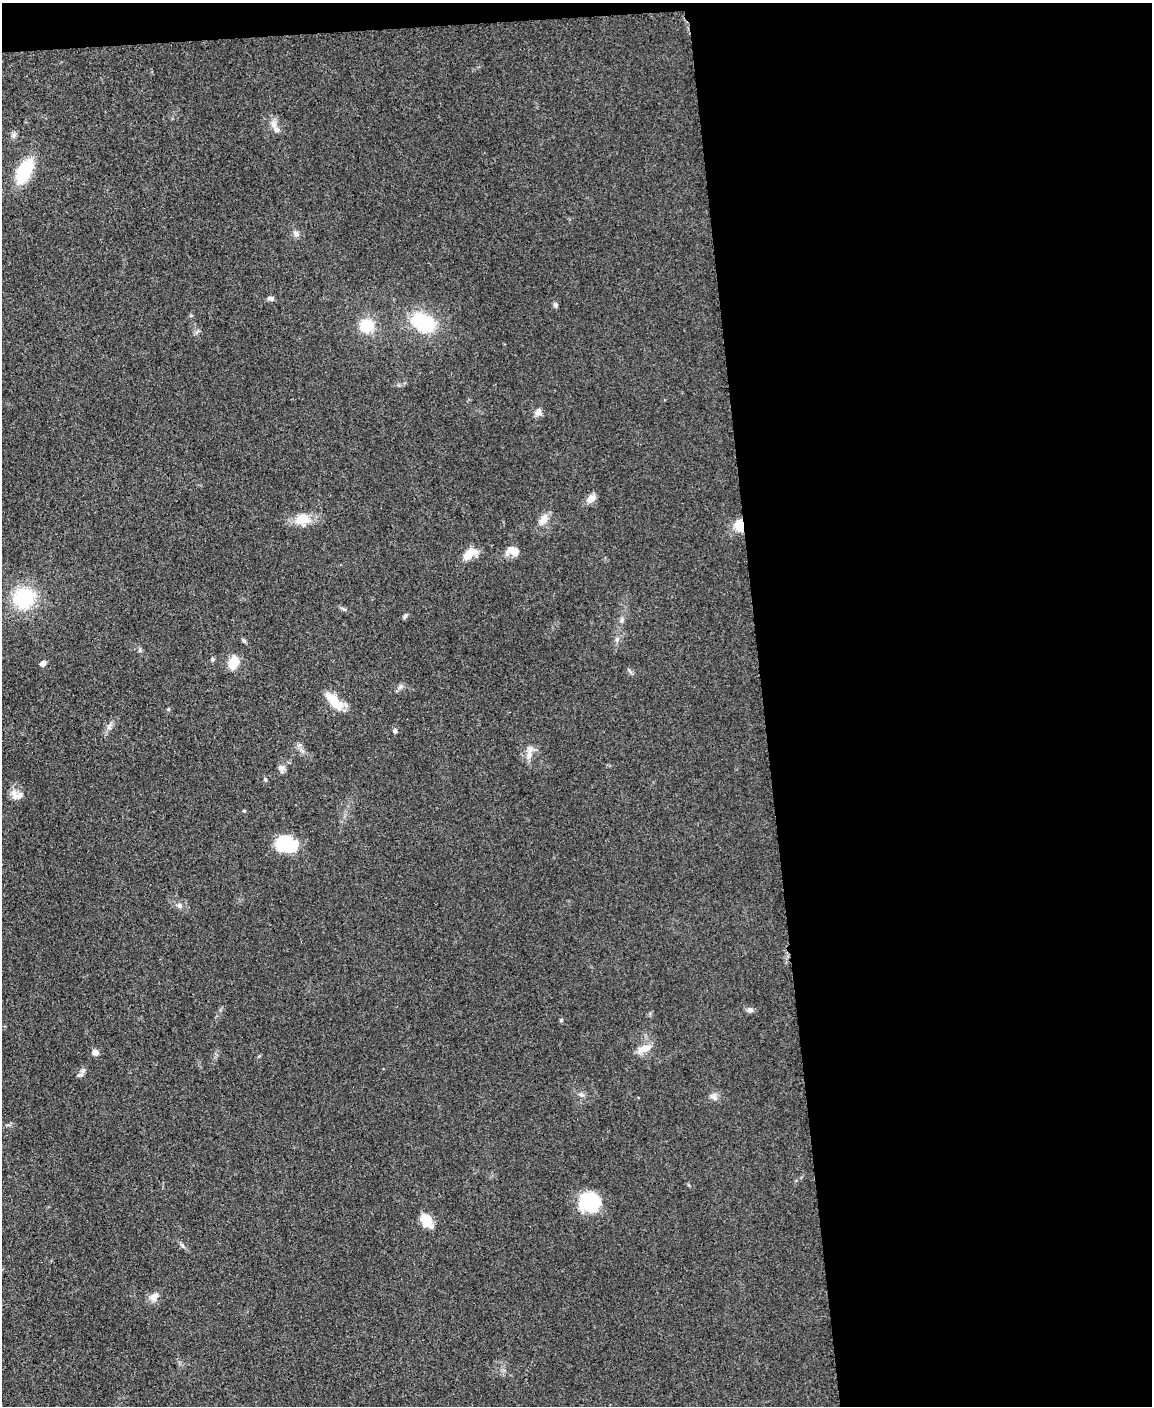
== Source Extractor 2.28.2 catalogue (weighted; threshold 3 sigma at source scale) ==
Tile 4 of 4 x 3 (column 4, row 1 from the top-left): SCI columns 3456-4605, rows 3055-4458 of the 4612 x 4594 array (HDU 1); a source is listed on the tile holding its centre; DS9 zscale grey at full resolution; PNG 1154 x 1408 px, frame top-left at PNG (2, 3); no overlay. Shown black and unused: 35% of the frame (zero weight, under 3 of 5 exposures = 1% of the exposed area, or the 3 px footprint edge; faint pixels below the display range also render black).
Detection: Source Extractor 2.28.2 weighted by HDU 2 'WHT'; one run over the whole footprint, this tile lists its part. Background 0.0654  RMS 0.0062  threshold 0.0279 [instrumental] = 3 sigma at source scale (4.5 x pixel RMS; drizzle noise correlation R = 1.50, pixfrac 1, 0.05/0.05 arcsec/px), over >= 5 px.
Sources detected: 42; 1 inside a brighter object's white glare — not listed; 2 inside a brighter listed object's ellipse — not listed separately; the other 39 listed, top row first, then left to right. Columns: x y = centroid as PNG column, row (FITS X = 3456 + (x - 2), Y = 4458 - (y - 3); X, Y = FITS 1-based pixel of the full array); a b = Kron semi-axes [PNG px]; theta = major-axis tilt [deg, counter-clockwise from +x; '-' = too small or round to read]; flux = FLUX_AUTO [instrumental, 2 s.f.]
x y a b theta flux
274 124 10 8 -71 3.3
24 171 30 15 64 27
296 233 8 6 -89 2
271 298 8 5 -8 1.9
555 305 6 5 - 1.3
423 322 25 16 -26 40
367 326 12 12 - 18
538 412 10 8 78 3
591 499 12 8 33 4.4
303 519 19 14 8 11
543 520 16 10 51 5
740 525 12 9 -83 10
511 549 17 10 13 4.6
469 553 19 10 39 8.3
24 598 20 20 - 39
405 616 6 5 - 1.1
622 620 8 5 71 1.5
213 659 5 5 - 0.92
234 662 14 10 63 10
43 663 5 5 - 2.9
334 701 26 10 -48 13
395 731 6 5 - 1.3
529 753 21 5 79 3.8
281 768 9 7 3 2.4
266 780 6 3 -70 0.76
15 797 11 8 38 4
244 811 4 3 - 0.68
285 842 21 19 -4 22
179 905 6 6 - 1.6
750 1010 8 6 -7 2.3
561 1020 5 4 - 0.74
644 1049 18 8 18 6.1
95 1052 8 7 - 2.4
83 1071 9 6 50 2.1
581 1095 7 5 -21 1.5
713 1097 12 6 -30 2.5
589 1202 22 19 0 30
426 1220 15 9 -60 11
154 1297 13 9 36 4.3
Overlapping masked pixels (flux is a lower limit): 1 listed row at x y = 740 525
Unlisted compact peaks at least as high as the median listed source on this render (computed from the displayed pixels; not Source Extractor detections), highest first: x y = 182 1245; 617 639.